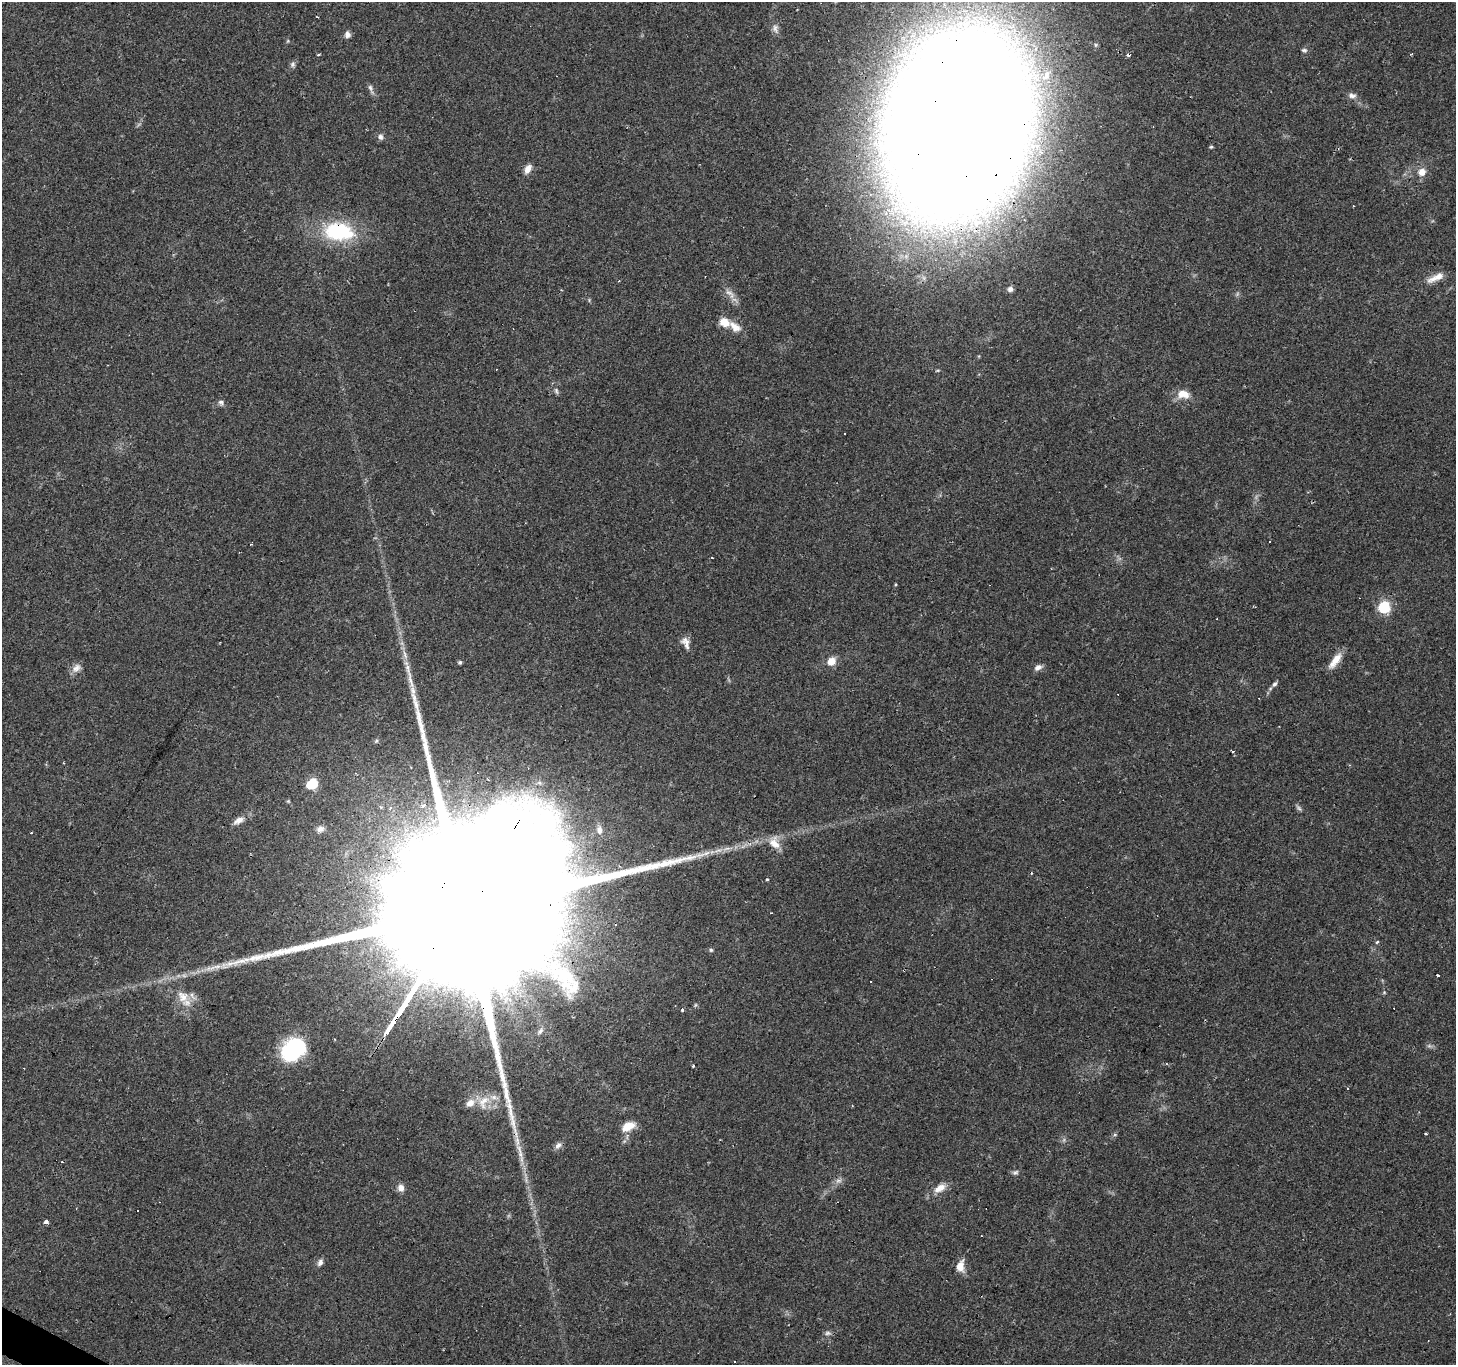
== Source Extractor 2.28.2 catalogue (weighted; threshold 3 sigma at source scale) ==
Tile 7 of 4 x 4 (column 3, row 2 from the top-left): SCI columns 2907-4360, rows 2918-4280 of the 5817 x 5901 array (HDU 1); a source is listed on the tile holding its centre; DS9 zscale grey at full resolution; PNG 1458 x 1367 px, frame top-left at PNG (2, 2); no overlay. Shown black and unused: <1% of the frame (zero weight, under 2 of 3 exposures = <1% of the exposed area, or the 3 px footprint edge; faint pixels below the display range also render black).
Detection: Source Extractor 2.28.2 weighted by HDU 2 'WHT'; one run over the whole footprint, this tile lists its part. Background 0.0945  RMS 0.0063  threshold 0.0282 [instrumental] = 3 sigma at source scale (4.5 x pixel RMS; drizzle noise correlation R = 1.50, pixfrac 1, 0.0396/0.0396 arcsec/px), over >= 5 px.
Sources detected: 86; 3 too faint to see at this stretch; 17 cosmic-ray / hot-pixel residue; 1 long thin detection or spike segment (spike, bleed or trail) — not listed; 3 inside a brighter listed object's ellipse — not listed separately; the other 62 listed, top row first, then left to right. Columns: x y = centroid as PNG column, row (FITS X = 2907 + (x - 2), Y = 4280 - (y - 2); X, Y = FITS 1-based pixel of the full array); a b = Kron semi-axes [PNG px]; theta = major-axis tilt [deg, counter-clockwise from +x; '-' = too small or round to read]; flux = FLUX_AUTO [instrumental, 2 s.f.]
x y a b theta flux
347 34 6 6 - 3.5
1304 50 7 5 -1 1.2
293 64 8 6 67 1.7
370 88 9 6 -72 1.9
1352 95 11 7 -8 2.7
958 124 109 60 76 4100
380 137 8 7 - 2.2
1211 147 5 4 - 0.75
528 169 12 7 61 4
1422 172 8 7 - 5.5
339 232 35 21 -6 49
1436 278 26 7 26 6.8
619 281 3 3 - 0.58
1010 289 6 6 - 2.3
729 292 15 7 -30 3.9
725 322 12 10 -25 7.9
556 391 9 5 -66 1.5
1183 394 17 11 -8 7.6
221 402 8 7 - 1.8
844 434 3 2 - 0.76
1384 607 6 6 - 62
686 641 15 10 -25 4.3
405 655 15 5 -74 3.8
831 661 10 8 52 6.5
1335 661 23 8 52 7.6
460 662 5 4 - 1.2
1038 667 11 6 29 2.8
76 668 14 9 43 4
1274 684 9 6 49 1.8
1232 751 4 3 - 0.79
312 784 8 6 33 35
1299 808 9 5 -45 1.4
239 820 15 7 26 4.2
320 829 11 7 18 2.8
600 830 12 6 -81 2.5
774 843 18 13 -59 7.8
717 851 14 5 13 4.1
767 879 3 3 - 1.1
458 920 163 35 58 130000
1377 942 4 3 - 1
711 950 5 5 - 0.9
215 967 27 6 12 8.2
1438 975 3 3 - 4.6
182 997 21 12 -53 9.8
682 1010 3 3 - 6.6
541 1031 9 5 72 2.1
294 1049 22 16 42 73
693 1066 3 3 - 1
484 1102 23 13 55 11
628 1126 16 9 26 10
1425 1133 4 2 - 0.69
558 1145 10 7 47 2.7
520 1151 29 7 -76 9.1
1015 1172 9 6 21 1.5
838 1181 10 5 12 2.2
401 1188 9 8 - 3.7
940 1188 16 8 32 6.4
138 1210 3 2 - 0.72
46 1222 4 3 - 6.6
981 1236 3 2 - 0.65
320 1262 10 6 60 2.4
960 1266 14 9 79 6.2
Overlapping masked pixels (flux is a lower limit): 4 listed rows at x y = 958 124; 339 232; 312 784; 458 920
Isophote crosses this tile's border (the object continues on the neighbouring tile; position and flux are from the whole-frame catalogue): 1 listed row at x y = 958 124